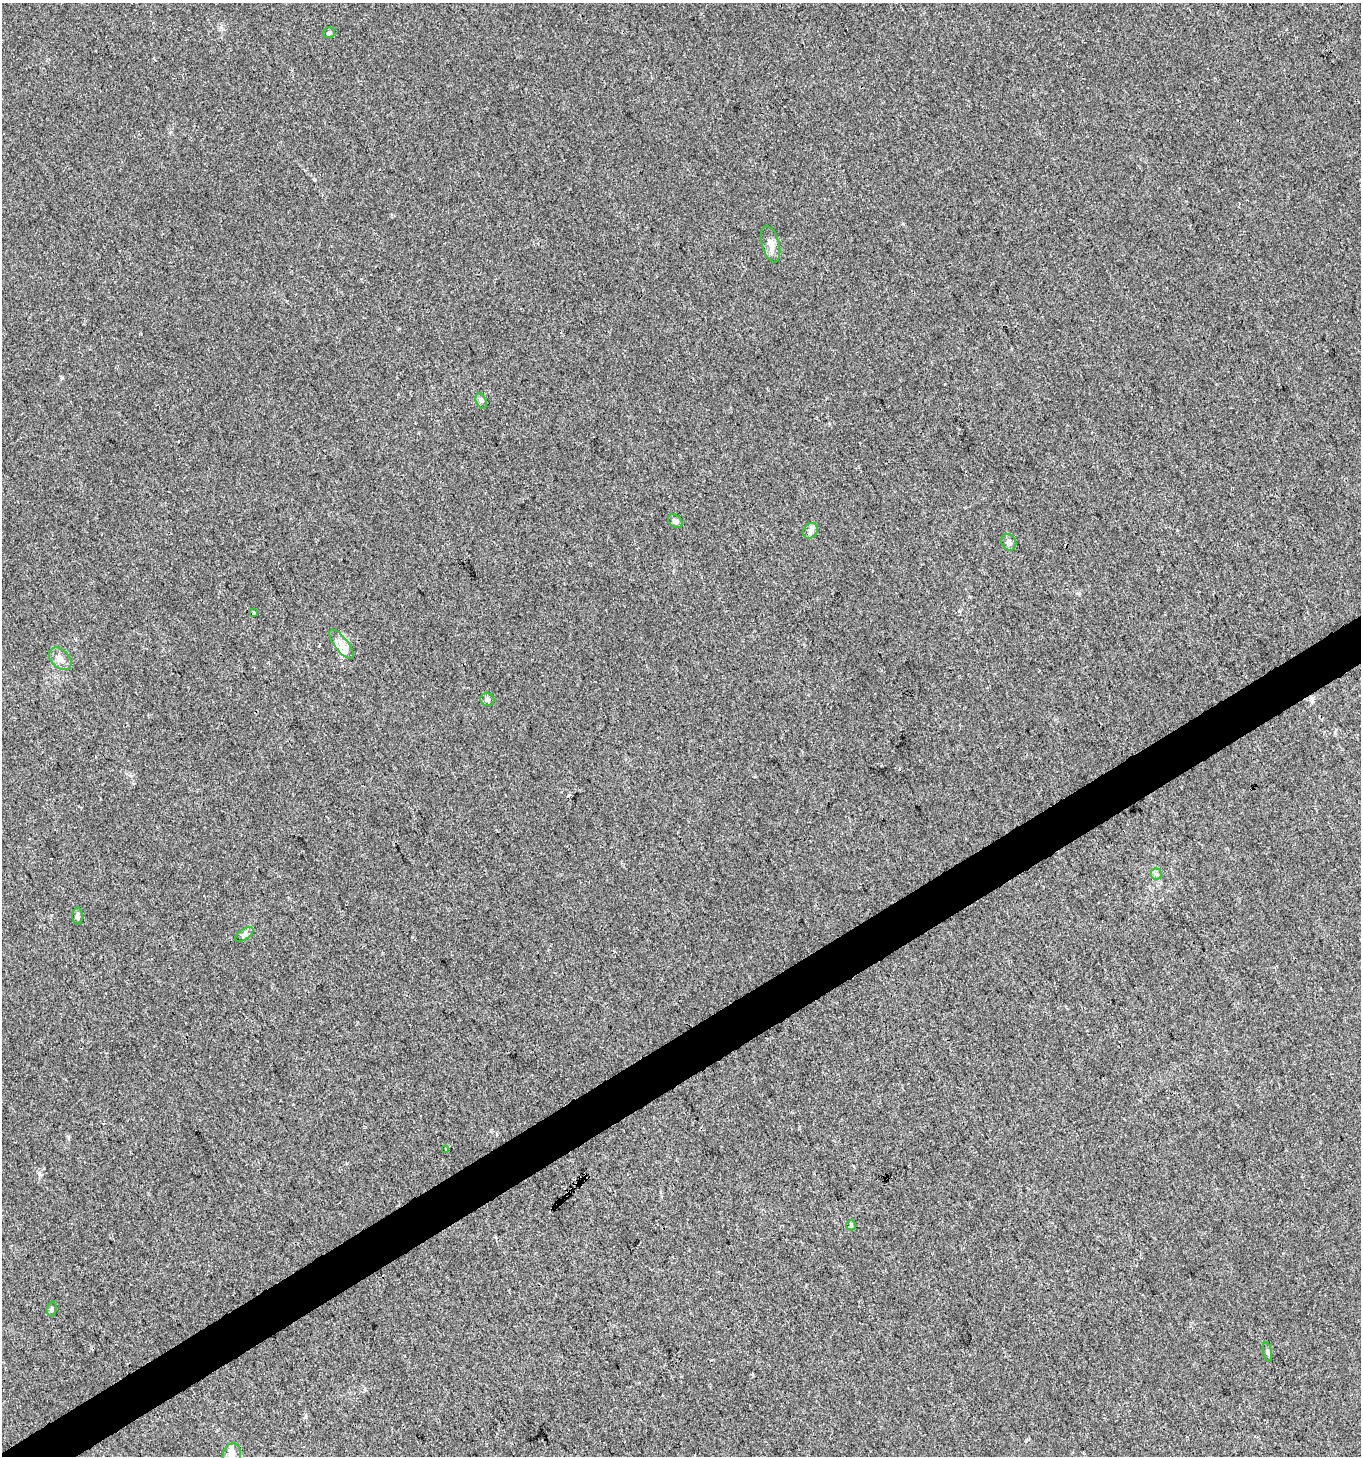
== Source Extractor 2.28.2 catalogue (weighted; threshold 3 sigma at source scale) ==
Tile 7 of 4 x 4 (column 3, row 2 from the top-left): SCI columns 2826-4184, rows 2912-4365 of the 5713 x 5819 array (HDU 1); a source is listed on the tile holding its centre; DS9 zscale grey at full resolution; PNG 1363 x 1458 px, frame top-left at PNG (2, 3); each listed source drawn as its Kron ellipse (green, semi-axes under 4 px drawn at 4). Shown black and unused: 3% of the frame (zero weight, under 3 of 4 exposures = <1% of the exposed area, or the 3 px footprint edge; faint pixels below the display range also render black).
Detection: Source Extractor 2.28.2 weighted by HDU 2 'WHT'; one run over the whole footprint, this tile lists its part. Background 0.00761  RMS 0.0026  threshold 0.0117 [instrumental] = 3 sigma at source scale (4.5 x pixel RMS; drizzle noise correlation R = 1.50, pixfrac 1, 0.0396/0.0396 arcsec/px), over >= 5 px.
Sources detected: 22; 2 cosmic-ray / hot-pixel residue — neither listed nor drawn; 2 inside a brighter listed object's ellipse — not listed separately; the other 18 listed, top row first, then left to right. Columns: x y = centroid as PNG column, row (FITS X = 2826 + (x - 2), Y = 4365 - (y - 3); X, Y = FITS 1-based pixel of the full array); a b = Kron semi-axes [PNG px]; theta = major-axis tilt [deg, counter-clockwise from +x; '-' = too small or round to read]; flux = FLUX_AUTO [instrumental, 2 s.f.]
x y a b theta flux
329 33 6 5 - 0.38
771 244 19 8 -75 2.1
481 401 8 5 -66 0.53
675 521 8 6 -41 0.78
810 531 8 6 56 0.91
1009 542 9 7 -58 0.83
253 613 4 2 - 0.23
341 644 18 6 -52 2
60 659 13 9 -46 1.6
487 700 7 6 - 0.74
1156 874 5 5 - 0.49
78 916 9 5 -89 0.76
244 935 10 5 33 0.73
446 1149 3 3 - 0.91
851 1225 5 5 - 0.33
52 1309 7 5 84 0.5
1267 1352 10 4 -79 0.49
232 1455 12 9 79 1.6
Isophote crosses this tile's border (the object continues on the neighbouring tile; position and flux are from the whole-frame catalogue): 1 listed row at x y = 232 1455
Unlisted compact peaks at least as high as the median listed source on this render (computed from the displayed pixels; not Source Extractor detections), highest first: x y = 62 378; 314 180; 1078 593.